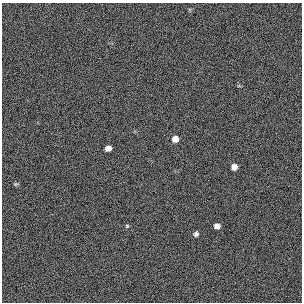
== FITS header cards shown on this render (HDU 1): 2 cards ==
NAXIS1  =                  300 / length of original image axis
NAXIS2  =                  300 / length of original image axis

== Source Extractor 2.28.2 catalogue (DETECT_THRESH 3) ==
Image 300 x 300 px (HDU 1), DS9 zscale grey, 1 PNG px = 1 image px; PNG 304 x 304 px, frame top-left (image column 1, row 300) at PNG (2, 3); no overlay
Background 384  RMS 67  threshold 200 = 3 sigma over >= 5 px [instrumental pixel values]
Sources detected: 7; all 7 listed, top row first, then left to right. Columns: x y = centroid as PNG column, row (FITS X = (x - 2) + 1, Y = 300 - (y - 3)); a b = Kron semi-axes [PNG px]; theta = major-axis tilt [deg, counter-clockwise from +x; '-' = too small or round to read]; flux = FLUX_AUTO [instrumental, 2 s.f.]
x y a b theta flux
175 139 6 6 - 30000
108 148 6 5 - 26000
234 167 5 5 - 27000
15 184 6 5 - 5500
127 226 5 4 - 5100
217 226 5 5 - 23000
196 234 6 5 - 11000